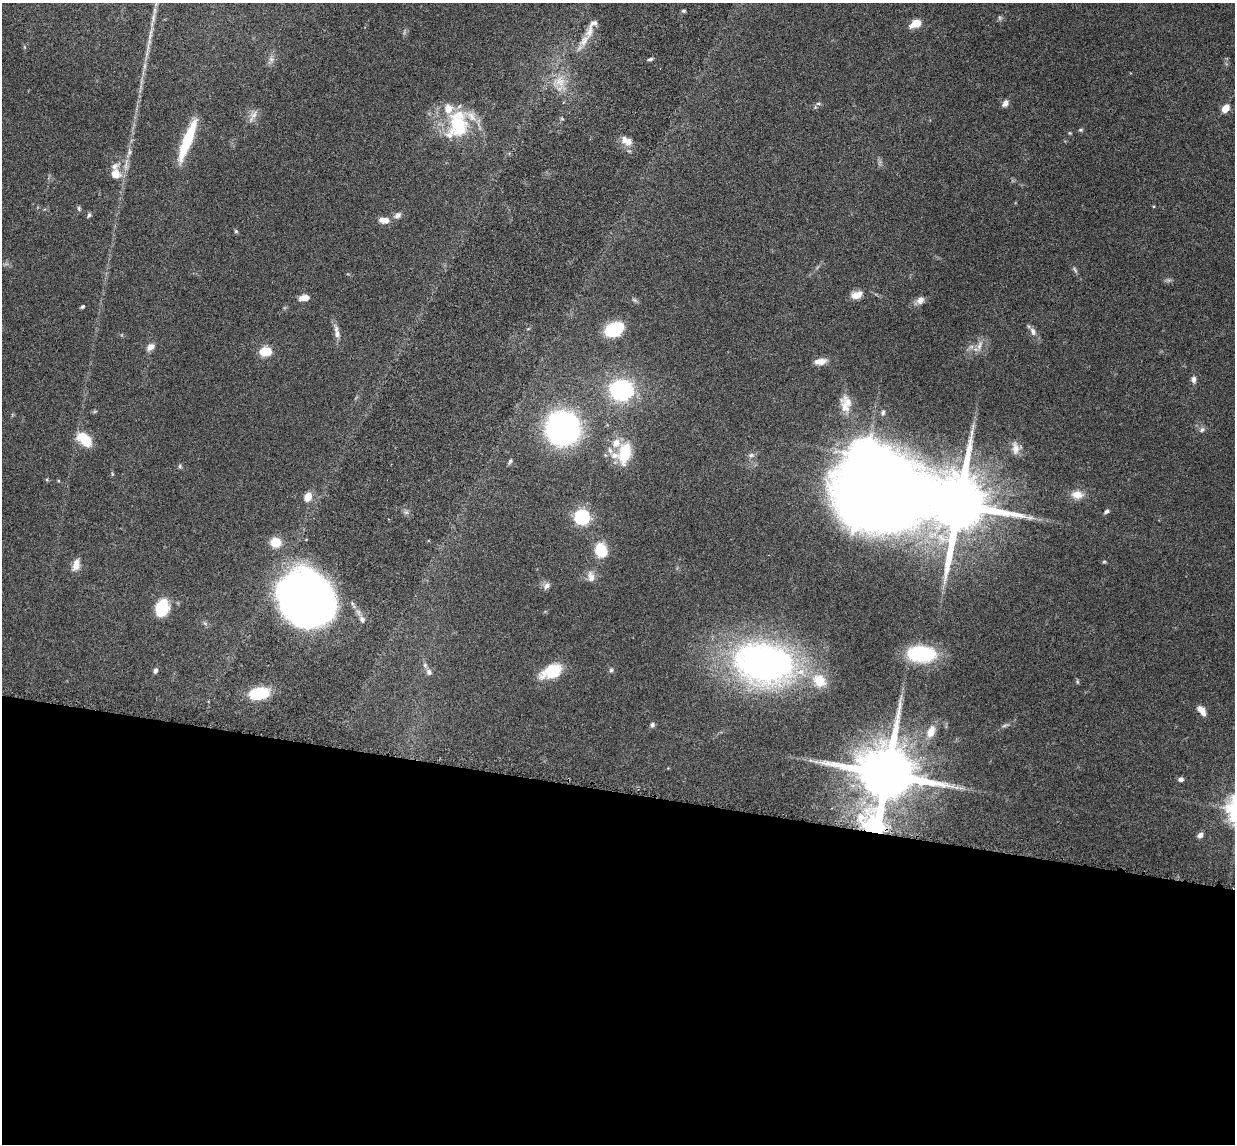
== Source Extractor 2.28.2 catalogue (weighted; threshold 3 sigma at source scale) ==
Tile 14 of 4 x 4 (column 2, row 4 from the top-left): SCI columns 1324-2556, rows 155-1296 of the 5085 x 5014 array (HDU 1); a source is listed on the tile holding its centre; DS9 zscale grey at full resolution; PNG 1237 x 1146 px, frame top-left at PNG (2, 3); no overlay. Shown black and unused: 31% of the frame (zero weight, under 3 of 6 exposures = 3% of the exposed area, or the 3 px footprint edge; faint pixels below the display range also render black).
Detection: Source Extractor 2.28.2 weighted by HDU 2 'WHT'; one run over the whole footprint, this tile lists its part. Background 0.0461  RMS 0.0033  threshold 0.0133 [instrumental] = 3 sigma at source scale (4.09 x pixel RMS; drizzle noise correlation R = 1.36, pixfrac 0.8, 0.05/0.05 arcsec/px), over >= 5 px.
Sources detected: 91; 2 too faint to see at this stretch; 2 inside a brighter object's white glare — not listed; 11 inside a brighter listed object's ellipse — not listed separately; the other 76 listed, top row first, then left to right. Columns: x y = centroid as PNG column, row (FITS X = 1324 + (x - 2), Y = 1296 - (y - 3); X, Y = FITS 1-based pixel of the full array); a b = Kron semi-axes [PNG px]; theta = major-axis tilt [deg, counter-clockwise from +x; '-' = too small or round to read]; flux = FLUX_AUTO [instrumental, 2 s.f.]
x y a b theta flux
684 11 5 4 - 0.5
1000 18 6 4 -46 0.52
915 24 11 7 28 4.1
584 40 25 9 60 4.2
271 59 8 6 -68 1
650 59 7 4 18 0.57
560 82 15 14 - 4.6
818 103 6 4 0 0.47
1005 103 8 6 64 1.4
1225 108 9 6 51 3.1
254 114 15 9 45 2.1
459 126 35 27 48 19
1081 130 6 4 18 0.4
187 140 45 9 69 15
627 141 16 10 -27 2.9
116 174 13 11 -77 4.2
89 215 7 5 56 0.57
398 215 10 7 30 1.3
384 220 13 7 -5 2.5
236 231 5 4 - 0.42
856 295 13 8 20 3
304 298 11 6 6 2.2
920 300 12 8 42 1.8
83 306 5 4 - 0.4
614 329 20 14 25 11
1033 332 12 8 -65 1.7
337 334 12 8 -79 1.6
979 345 14 6 67 1.6
150 347 9 7 37 2
265 352 8 5 5 17
820 361 15 7 8 2.6
1194 379 8 6 -87 1.1
621 390 15 13 -2 47
848 402 25 13 -61 4.2
95 411 6 4 19 0.39
883 412 8 6 78 0.77
563 428 28 28 - 74
1202 430 8 6 50 0.82
84 439 16 10 -46 8.9
1016 448 18 12 -83 2.9
610 450 9 5 -65 0.96
625 453 26 14 78 10
751 455 9 7 23 1
510 461 8 4 70 0.6
180 466 6 5 - 0.48
112 474 5 3 - 0.35
1077 495 16 10 -2 3.1
308 497 10 8 62 3.3
958 504 14 12 78 3100
1106 511 7 4 35 0.69
582 517 7 6 - 61
275 542 9 8 - 6.5
601 550 14 11 -78 9.1
1104 562 6 4 2 0.35
76 565 16 8 74 2.4
591 577 16 9 -82 2.3
546 586 9 7 49 1.4
306 601 46 41 -46 230
163 605 17 14 87 8.1
362 620 9 7 -53 1.2
921 654 29 15 -3 23
764 663 62 43 -11 130
611 670 6 5 - 0.54
155 671 7 5 61 0.76
552 671 21 12 26 12
429 672 8 7 - 1.1
259 694 18 11 11 15
1202 710 12 6 -52 2.5
652 725 6 5 - 0.73
1004 725 8 4 19 0.59
931 731 18 10 68 3.5
887 774 15 15 - 3000
1181 779 6 5 - 0.94
861 817 14 11 10 3.6
875 827 9 8 - 140
1200 835 7 6 - 1.3
Overlapping masked pixels (flux is a lower limit): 1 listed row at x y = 875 827